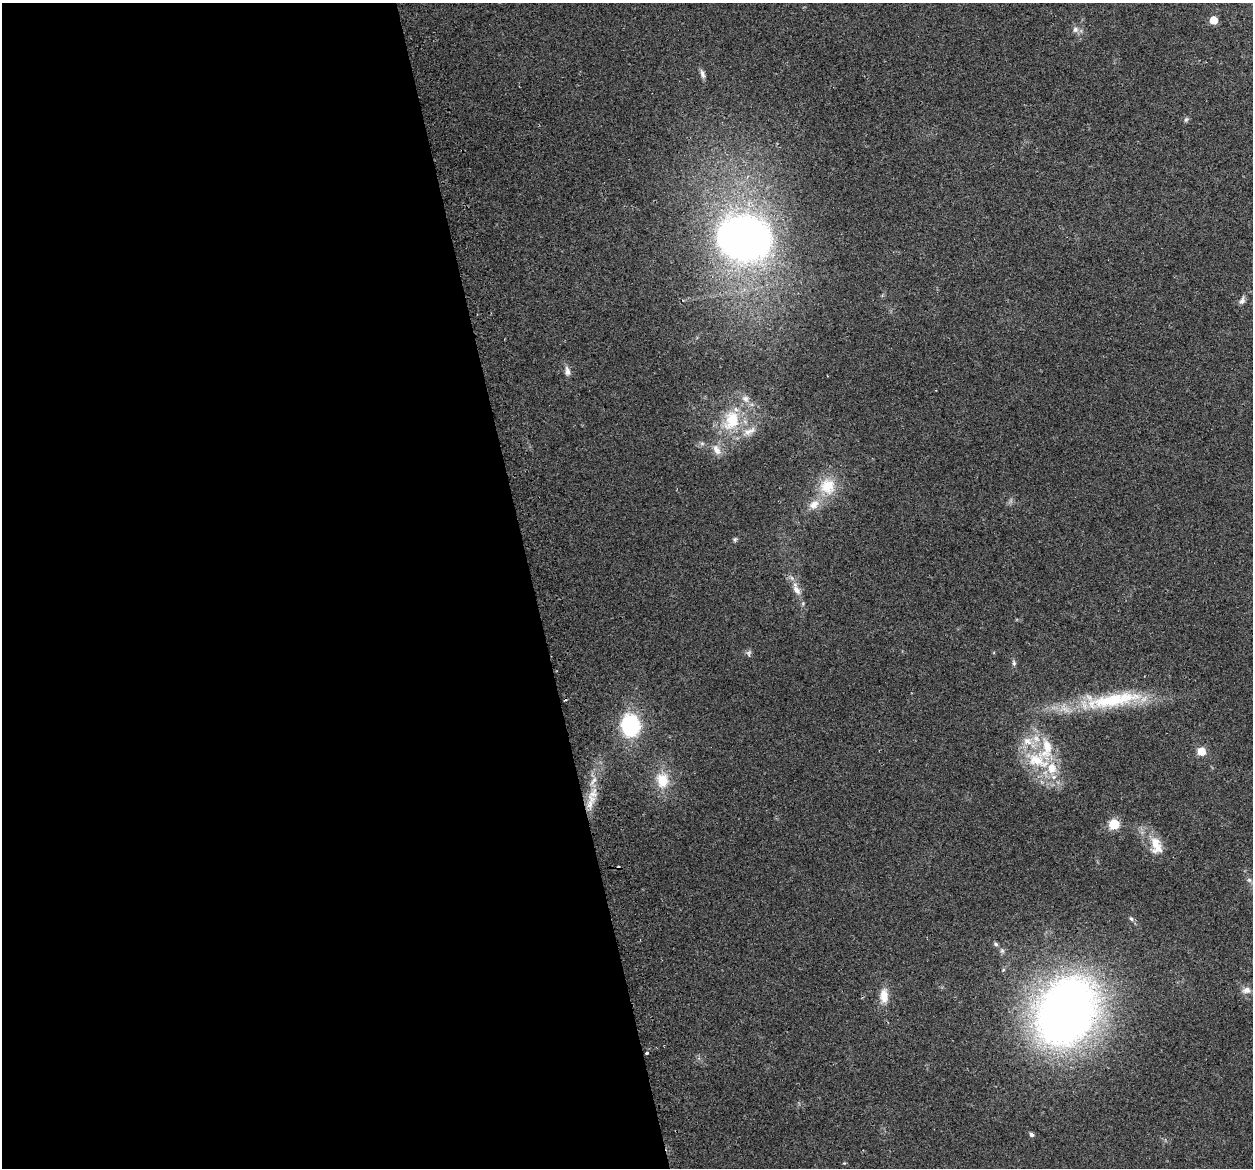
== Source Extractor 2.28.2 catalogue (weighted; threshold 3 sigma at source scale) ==
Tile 9 of 4 x 4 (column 1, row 3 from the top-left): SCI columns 32-1282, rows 1258-2423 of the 5066 x 4797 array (HDU 1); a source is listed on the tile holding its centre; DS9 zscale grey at full resolution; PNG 1255 x 1170 px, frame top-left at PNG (2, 3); no overlay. Shown black and unused: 42% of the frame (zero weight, under 2 of 3 exposures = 2% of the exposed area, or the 3 px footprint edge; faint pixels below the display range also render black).
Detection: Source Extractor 2.28.2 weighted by HDU 2 'WHT'; one run over the whole footprint, this tile lists its part. Background 0.118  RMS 0.011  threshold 0.0497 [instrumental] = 3 sigma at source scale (4.5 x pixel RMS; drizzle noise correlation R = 1.50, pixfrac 1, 0.0396/0.0396 arcsec/px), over >= 5 px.
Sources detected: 43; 2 cosmic-ray / hot-pixel residue — not listed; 7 inside a brighter listed object's ellipse — not listed separately; the other 34 listed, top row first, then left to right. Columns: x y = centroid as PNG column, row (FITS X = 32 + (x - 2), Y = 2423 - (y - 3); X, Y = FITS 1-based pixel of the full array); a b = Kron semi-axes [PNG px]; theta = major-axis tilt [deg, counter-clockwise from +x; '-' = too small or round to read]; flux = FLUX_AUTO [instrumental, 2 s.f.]
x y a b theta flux
1213 20 5 5 - 21
1075 29 9 8 - 5
702 74 13 6 -74 4.3
1186 119 7 5 58 2.3
744 238 42 36 -15 740
1242 300 11 6 72 4.3
567 371 12 7 -83 5.9
731 420 31 22 69 54
702 444 7 4 0 2.3
717 450 17 10 -63 9.7
827 486 23 22 - 34
814 504 17 12 41 14
735 539 7 5 66 2
796 590 17 9 -63 11
749 653 9 6 -90 2.8
1014 663 8 5 -82 2.6
1112 700 87 19 8 99
630 725 19 15 -81 100
1201 751 5 5 - 28
1037 760 40 23 -19 61
662 780 22 18 -82 29
590 802 39 10 75 29
1114 824 6 5 - 78
1156 845 26 15 -76 21
1249 880 7 6 - 2.7
1131 919 7 5 -49 2.4
996 944 7 5 -34 2.2
1002 951 8 6 -74 3
1246 990 12 8 2 6.7
884 996 20 11 89 15
1066 1011 67 51 61 800
646 1053 3 3 - 4
1031 1135 6 5 - 2.5
844 1163 4 4 - 0.94
Overlapping masked pixels (flux is a lower limit): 1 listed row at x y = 646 1053